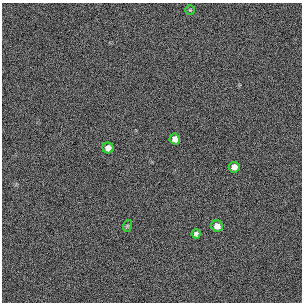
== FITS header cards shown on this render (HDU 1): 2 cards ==
NAXIS1  =                  300 / length of original image axis
NAXIS2  =                  300 / length of original image axis

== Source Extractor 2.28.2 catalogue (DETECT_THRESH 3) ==
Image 300 x 300 px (HDU 1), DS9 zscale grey, 1 PNG px = 1 image px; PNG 304 x 304 px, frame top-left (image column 1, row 300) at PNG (2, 3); each listed source drawn as its Kron ellipse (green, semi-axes under 4 px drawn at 4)
Background 385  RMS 66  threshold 199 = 3 sigma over >= 5 px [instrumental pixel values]
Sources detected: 7; all 7 listed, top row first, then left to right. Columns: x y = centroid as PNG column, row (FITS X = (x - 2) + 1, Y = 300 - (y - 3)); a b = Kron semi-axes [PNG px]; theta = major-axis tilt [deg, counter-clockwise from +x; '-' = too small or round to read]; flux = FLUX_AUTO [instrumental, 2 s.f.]
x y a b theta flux
190 10 4 4 - 4700
175 139 5 5 - 23000
108 148 5 5 - 26000
234 167 5 5 - 24000
127 226 6 3 72 5400
217 226 6 5 - 24000
196 234 4 4 - 11000